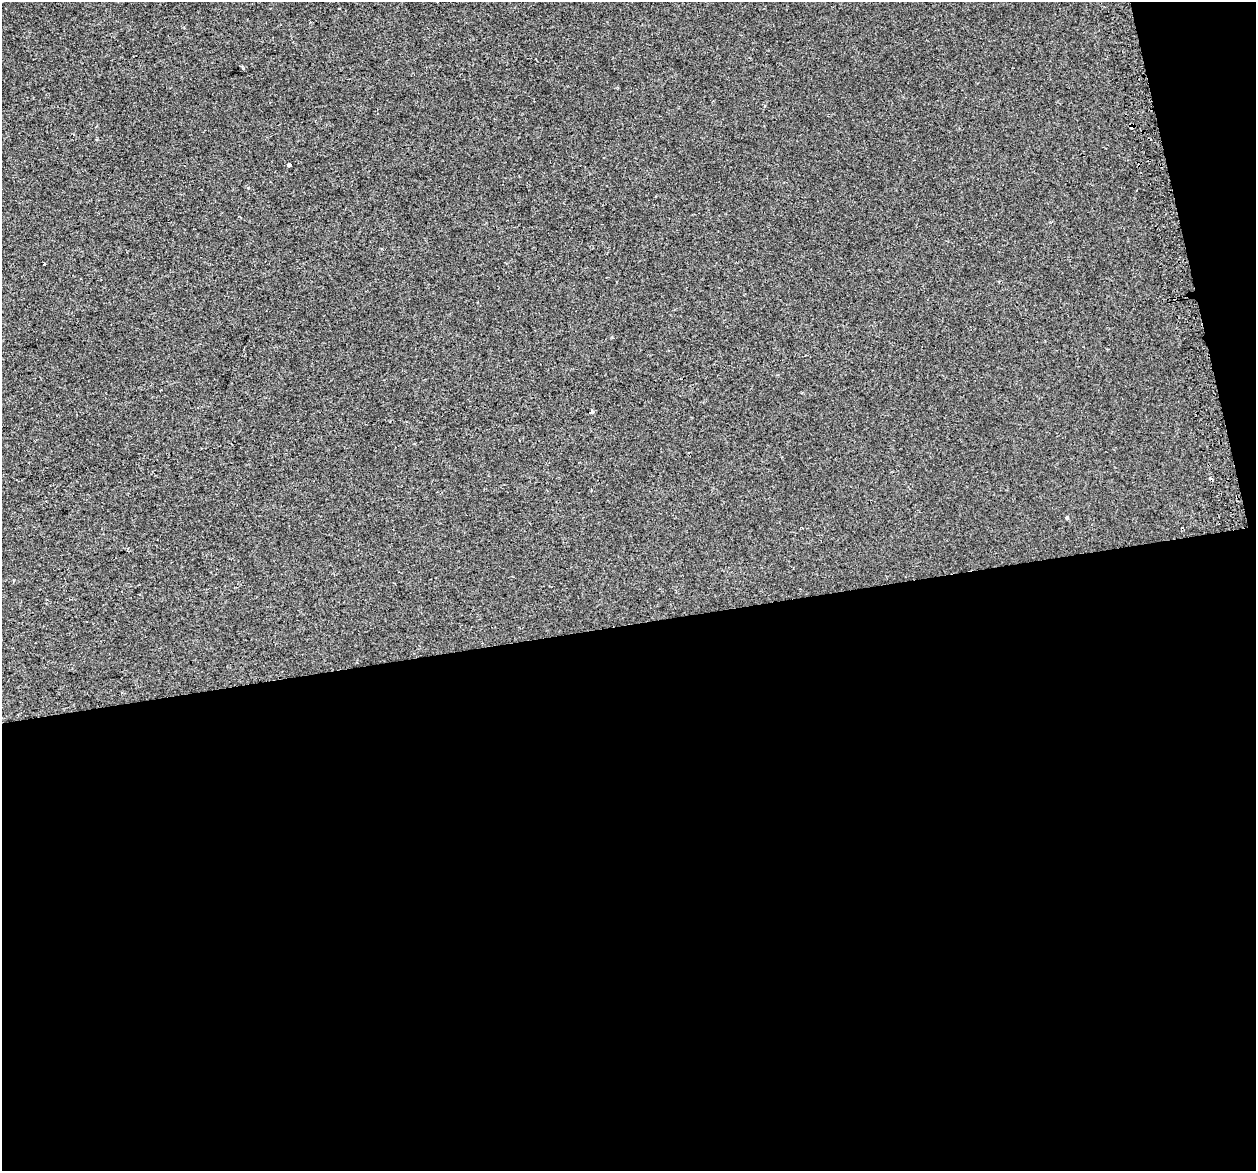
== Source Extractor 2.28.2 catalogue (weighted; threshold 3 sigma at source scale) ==
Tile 16 of 4 x 4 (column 4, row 4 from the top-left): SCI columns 3790-5043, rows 98-1266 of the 5073 x 4815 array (HDU 1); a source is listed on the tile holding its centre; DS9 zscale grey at full resolution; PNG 1258 x 1173 px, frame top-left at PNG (2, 2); no overlay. Shown black and unused: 49% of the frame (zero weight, under 2 of 3 exposures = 2% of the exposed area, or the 3 px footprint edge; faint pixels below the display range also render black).
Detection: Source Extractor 2.28.2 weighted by HDU 2 'WHT'; one run over the whole footprint, this tile lists its part. Background 0.00221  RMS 0.0046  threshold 0.0207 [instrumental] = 3 sigma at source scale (4.5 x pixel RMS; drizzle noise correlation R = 1.50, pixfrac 1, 0.0396/0.0396 arcsec/px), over >= 5 px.
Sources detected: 6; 2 cosmic-ray / hot-pixel residue — not listed; the other 4 listed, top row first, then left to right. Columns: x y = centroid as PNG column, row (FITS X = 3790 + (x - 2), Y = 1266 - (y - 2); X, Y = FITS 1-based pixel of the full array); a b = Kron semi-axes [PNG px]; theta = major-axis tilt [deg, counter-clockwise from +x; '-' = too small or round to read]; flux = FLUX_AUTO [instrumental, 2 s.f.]
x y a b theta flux
289 165 4 3 - 1.8
44 264 3 3 - 0.79
591 412 4 3 - 2.7
1067 518 3 3 - 1.4